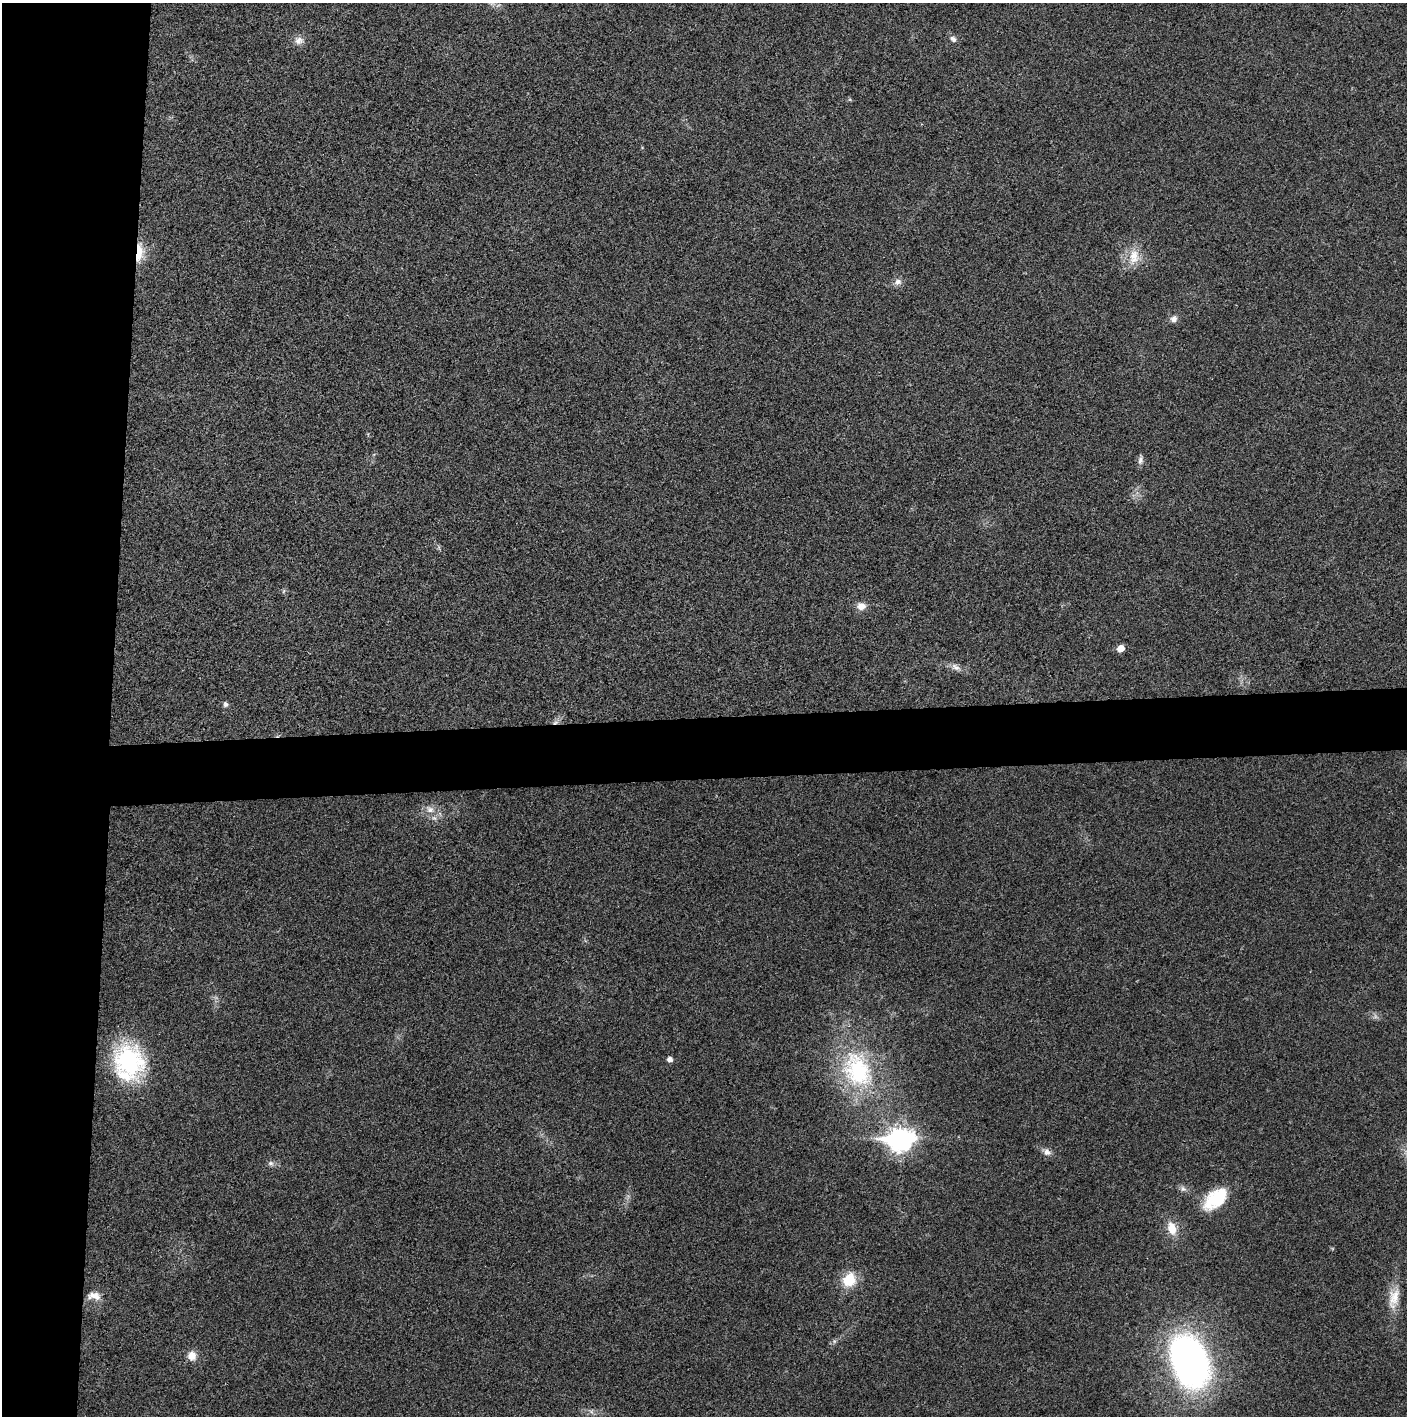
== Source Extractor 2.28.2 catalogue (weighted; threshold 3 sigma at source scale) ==
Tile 4 of 3 x 3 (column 1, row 2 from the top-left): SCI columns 2-1406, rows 1415-2828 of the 4221 x 4243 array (HDU 1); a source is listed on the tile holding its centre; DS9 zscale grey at full resolution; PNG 1409 x 1418 px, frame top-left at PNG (2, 3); no overlay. Shown black and unused: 12% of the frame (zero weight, under 3 of 4 exposures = <1% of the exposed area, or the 3 px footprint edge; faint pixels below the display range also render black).
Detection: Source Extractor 2.28.2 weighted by HDU 2 'WHT'; one run over the whole footprint, this tile lists its part. Background 0.0253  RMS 0.0059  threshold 0.0267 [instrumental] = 3 sigma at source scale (4.5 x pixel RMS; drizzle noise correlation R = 1.50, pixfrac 1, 0.05/0.05 arcsec/px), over >= 5 px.
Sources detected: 32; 2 too faint to see at this stretch — not listed; the other 30 listed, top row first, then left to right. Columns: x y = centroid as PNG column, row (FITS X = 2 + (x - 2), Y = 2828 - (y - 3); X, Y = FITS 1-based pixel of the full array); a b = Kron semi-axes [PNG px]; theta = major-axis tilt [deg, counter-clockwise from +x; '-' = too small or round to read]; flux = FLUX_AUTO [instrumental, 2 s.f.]
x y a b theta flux
953 39 9 6 -44 2.2
299 40 13 11 -2 4.4
139 252 23 8 84 13
1134 257 24 15 81 12
898 282 11 8 18 3.2
1174 319 9 8 - 2.8
1140 460 12 7 82 2.4
284 591 7 4 87 0.89
861 606 11 9 6 5.1
1121 648 6 5 - 7.3
956 667 15 7 -26 3.8
226 704 7 6 - 1.7
555 722 10 6 21 2.5
430 809 14 10 -31 5.7
669 1059 5 5 - 3
129 1062 36 29 -81 81
857 1070 55 40 -64 78
900 1139 11 9 6 440
1047 1152 11 8 -29 3.4
271 1163 8 7 - 1.9
1183 1189 10 7 -28 2.4
1215 1199 31 18 40 27
1172 1228 14 9 -72 10
849 1280 16 13 58 17
94 1296 19 10 -2 5.8
1394 1298 31 14 77 12
834 1341 6 5 - 1.1
192 1356 11 9 -81 6.3
1189 1361 58 36 -71 240
591 1411 7 6 - 1.8
Overlapping masked pixels (flux is a lower limit): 2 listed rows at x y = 139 252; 555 722